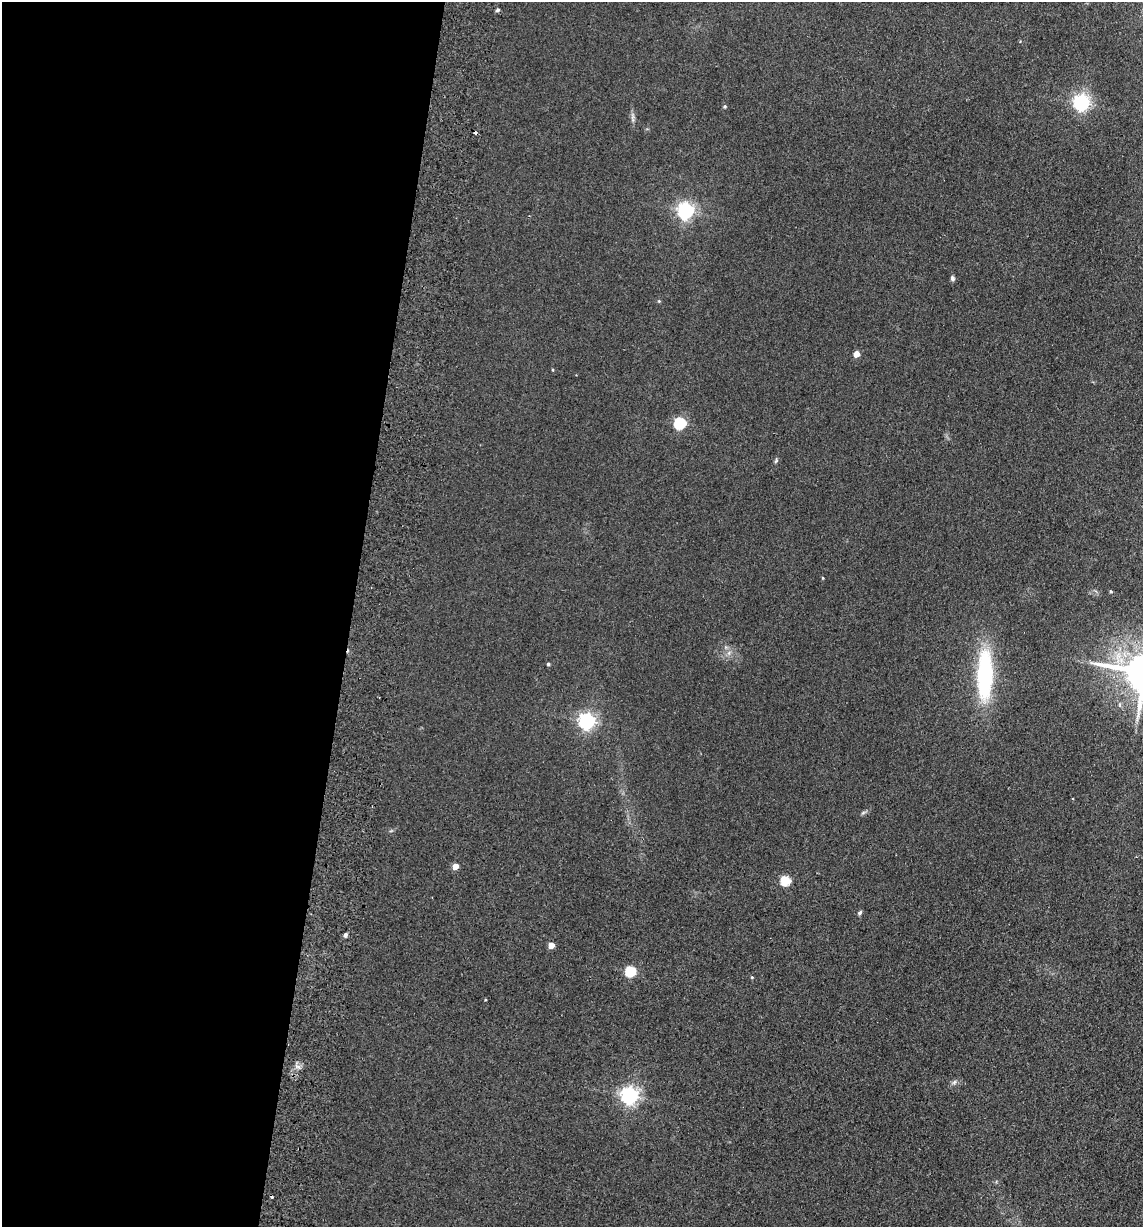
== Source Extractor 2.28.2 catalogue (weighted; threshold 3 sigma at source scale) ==
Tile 5 of 4 x 4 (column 1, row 2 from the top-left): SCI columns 177-1317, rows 2463-3687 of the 5033 x 4924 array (HDU 1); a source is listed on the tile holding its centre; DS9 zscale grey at full resolution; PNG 1145 x 1229 px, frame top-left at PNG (2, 2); no overlay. Shown black and unused: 31% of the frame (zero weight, under 2 of 3 exposures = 3% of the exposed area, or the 3 px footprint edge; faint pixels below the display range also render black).
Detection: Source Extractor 2.28.2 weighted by HDU 2 'WHT'; one run over the whole footprint, this tile lists its part. Background 0.132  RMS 0.012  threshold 0.0555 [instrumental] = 3 sigma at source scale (4.5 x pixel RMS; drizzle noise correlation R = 1.50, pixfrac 1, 0.05/0.05 arcsec/px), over >= 5 px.
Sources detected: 26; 2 cosmic-ray / hot-pixel residue — not listed; the other 24 listed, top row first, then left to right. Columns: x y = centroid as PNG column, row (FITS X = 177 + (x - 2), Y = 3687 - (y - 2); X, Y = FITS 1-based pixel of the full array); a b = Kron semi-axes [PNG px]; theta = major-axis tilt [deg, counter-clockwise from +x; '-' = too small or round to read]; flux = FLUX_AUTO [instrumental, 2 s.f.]
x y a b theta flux
498 10 4 4 - 2.6
1081 103 6 6 - 370
725 106 5 5 - 1.7
633 118 12 4 -86 3.8
686 211 7 6 - 430
952 278 6 5 - 3
659 301 4 4 - 1.2
856 354 5 5 - 12
680 423 6 5 - 140
776 461 7 4 66 1.8
823 578 4 3 - 0.99
1111 591 4 3 - 1.5
548 664 4 4 - 1.8
985 675 41 13 89 170
587 721 6 6 - 420
455 866 5 4 - 14
785 881 5 5 - 70
859 913 6 4 40 2.4
345 935 5 4 - 2.8
551 945 4 4 - 15
630 971 5 5 - 93
752 977 4 4 - 1.2
954 1082 7 5 45 2.8
629 1095 6 6 - 530
Unlisted compact peaks at least as high as the median listed source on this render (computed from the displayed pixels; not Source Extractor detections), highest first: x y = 298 1067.